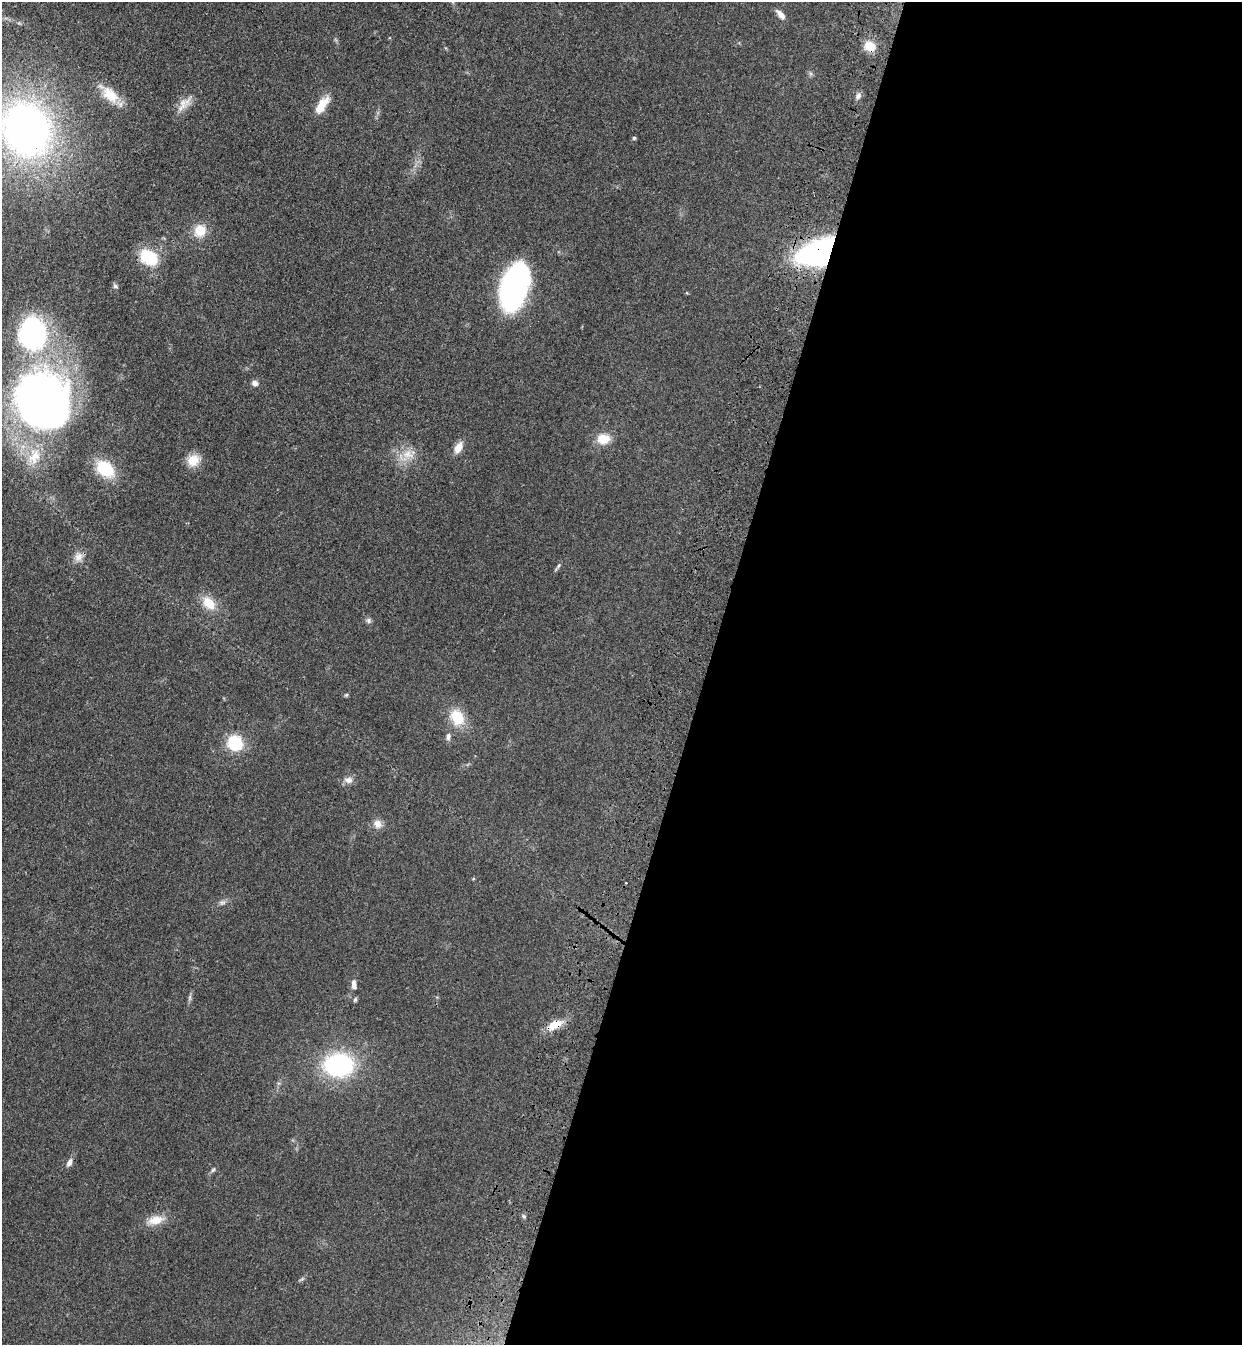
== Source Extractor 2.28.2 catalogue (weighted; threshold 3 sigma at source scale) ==
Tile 12 of 4 x 4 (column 4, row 3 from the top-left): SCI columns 3963-5202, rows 1387-2729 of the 5574 x 5458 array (HDU 1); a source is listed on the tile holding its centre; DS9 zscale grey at full resolution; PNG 1244 x 1347 px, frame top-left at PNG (2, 2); no overlay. Shown black and unused: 43% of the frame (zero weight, under 3 of 4 exposures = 6% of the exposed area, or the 3 px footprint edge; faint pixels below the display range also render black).
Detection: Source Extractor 2.28.2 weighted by HDU 2 'WHT'; one run over the whole footprint, this tile lists its part. Background 0.0826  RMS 0.0066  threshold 0.0298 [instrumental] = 3 sigma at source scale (4.5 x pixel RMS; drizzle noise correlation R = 1.50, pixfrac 1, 0.05/0.05 arcsec/px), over >= 5 px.
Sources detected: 44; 1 inside a brighter object's white glare — not listed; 1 inside a brighter listed object's ellipse — not listed separately; the other 42 listed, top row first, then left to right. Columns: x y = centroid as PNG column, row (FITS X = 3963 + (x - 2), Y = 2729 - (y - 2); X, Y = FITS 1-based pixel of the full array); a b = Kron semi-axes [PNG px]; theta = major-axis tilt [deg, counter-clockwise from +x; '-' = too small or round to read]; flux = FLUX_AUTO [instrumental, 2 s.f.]
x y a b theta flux
781 15 14 6 -48 3.6
870 46 13 11 -27 9.7
110 95 25 14 -45 14
858 96 9 6 63 2.2
182 105 23 10 62 7.4
322 105 25 10 56 10
26 129 40 33 -70 360
634 138 4 4 - 1.1
200 230 15 14 - 11
822 252 26 13 19 290
149 257 20 14 -34 26
115 286 7 5 -44 1.3
514 287 33 17 73 200
32 332 25 22 -78 130
255 383 8 7 - 2.4
43 400 66 50 -60 350
603 439 17 13 -1 9.7
458 448 14 8 61 6.3
408 454 17 13 -17 9.7
193 460 15 13 36 11
105 469 22 15 -41 25
78 557 14 10 65 4.9
558 566 7 4 54 1.1
209 603 20 13 -46 12
368 620 7 7 - 1.6
346 695 5 5 - 0.83
457 717 20 15 -59 18
448 737 11 5 85 2.2
235 743 16 14 -46 25
348 780 13 8 -5 3.6
378 824 12 10 -61 4.6
473 878 5 3 - 0.66
626 883 3 2 - 0.76
222 902 10 4 0 1.8
354 985 11 6 -87 3.1
190 997 8 4 90 1.4
355 999 7 4 63 0.99
555 1025 22 11 28 9.6
339 1065 27 22 -2 82
69 1162 11 6 59 3.2
213 1170 7 5 53 1.2
156 1220 22 11 13 9.4
Overlapping masked pixels (flux is a lower limit): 3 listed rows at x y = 870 46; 822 252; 555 1025
Isophote crosses this tile's border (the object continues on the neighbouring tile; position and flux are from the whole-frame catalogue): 1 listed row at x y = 26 129